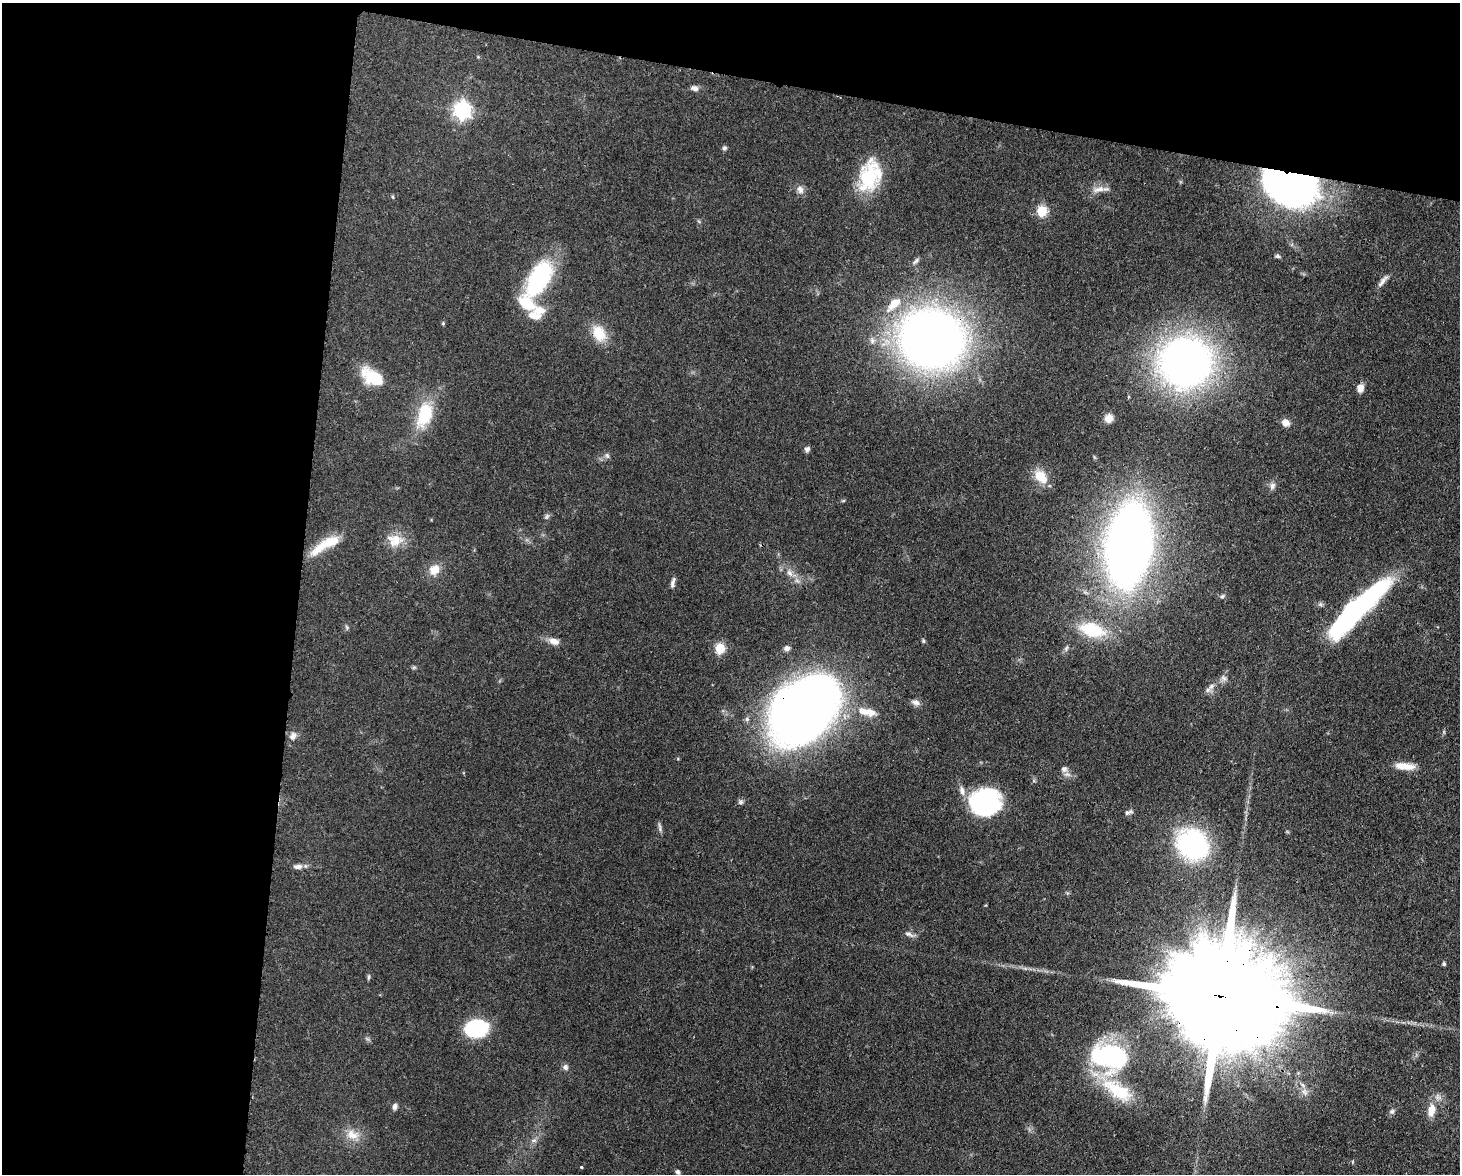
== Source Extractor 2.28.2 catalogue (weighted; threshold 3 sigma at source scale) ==
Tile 1 of 3 x 4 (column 1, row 1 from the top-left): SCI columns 302-1759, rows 3595-4766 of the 4863 x 4839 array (HDU 1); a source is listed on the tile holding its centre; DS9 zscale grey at full resolution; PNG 1462 x 1176 px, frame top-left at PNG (2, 3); no overlay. Shown black and unused: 27% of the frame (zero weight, under 3 of 4 exposures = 9% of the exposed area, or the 3 px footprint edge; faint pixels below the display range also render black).
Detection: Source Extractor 2.28.2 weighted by HDU 2 'WHT'; one run over the whole footprint, this tile lists its part. Background 0.0929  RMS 0.0046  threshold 0.0207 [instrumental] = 3 sigma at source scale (4.5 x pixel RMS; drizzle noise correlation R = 1.50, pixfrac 1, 0.05/0.05 arcsec/px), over >= 5 px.
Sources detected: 80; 6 inside a brighter listed object's ellipse — not listed separately; the other 74 listed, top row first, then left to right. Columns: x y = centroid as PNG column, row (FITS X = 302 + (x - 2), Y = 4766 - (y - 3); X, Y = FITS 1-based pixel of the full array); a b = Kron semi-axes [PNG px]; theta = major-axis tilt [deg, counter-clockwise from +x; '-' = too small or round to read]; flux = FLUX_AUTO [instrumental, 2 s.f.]
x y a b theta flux
695 88 10 7 -16 1.9
462 110 7 6 - 180
724 148 6 6 - 0.93
869 177 39 22 84 27
1290 186 46 30 -14 200
1099 189 21 8 10 3.9
800 190 12 9 -64 2.4
393 197 5 3 - 0.51
1042 211 6 5 - 32
1277 256 6 5 - 0.93
916 261 10 5 48 1.2
539 278 40 19 60 53
1383 281 20 6 51 2.6
894 304 24 11 44 9
539 310 17 11 2 6.7
443 323 5 4 - 0.63
599 333 22 15 -62 11
931 339 46 41 -13 450
1185 362 36 35 - 300
373 378 22 12 -35 22
1360 388 9 7 87 3.5
424 415 35 19 73 20
1109 418 9 8 - 3.7
1285 422 10 8 -33 3
807 449 7 6 - 1.3
607 456 8 5 -63 1.1
1040 476 16 15 - 7.3
1272 486 9 7 66 1.8
843 501 6 3 19 0.49
547 516 8 5 61 1
395 540 21 16 34 8.3
326 544 43 10 30 13
1129 545 59 31 83 490
434 570 13 12 - 5.9
790 573 11 7 -57 2.7
672 582 13 5 66 1.7
1222 596 6 5 - 0.79
1357 609 73 15 44 100
1092 630 23 12 -15 25
554 641 13 8 -16 3.6
923 641 6 4 -70 0.69
720 648 5 5 - 31
787 648 7 6 - 1.6
414 667 6 4 18 0.63
1224 678 10 6 -52 1.5
1211 686 10 7 53 2.2
915 702 11 7 -16 2.1
804 709 60 42 45 470
870 712 14 10 -17 5.1
293 736 11 8 58 2.7
1405 766 24 8 -6 7
1064 769 7 7 - 2.1
962 791 13 7 -78 2.8
741 802 7 6 - 1.2
985 802 26 23 1 64
1128 812 11 5 21 1.4
660 827 15 3 -76 1.1
1193 844 31 28 -44 72
298 867 11 6 4 2.2
909 934 14 6 -23 1.9
1444 964 5 4 - 0.77
369 977 8 3 79 0.71
1219 996 62 23 -11 24000
477 1028 17 13 6 49
1109 1057 35 24 -9 71
565 1067 7 6 - 1.6
1117 1090 50 19 -33 26
395 1107 7 6 - 1.7
1431 1110 19 10 82 5.9
1392 1111 8 6 42 1.2
352 1135 19 13 -21 6.5
534 1140 7 4 18 1
582 1167 3 3 - 1.3
677 1172 6 5 - 1
Overlapping masked pixels (flux is a lower limit): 4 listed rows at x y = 1290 186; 931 339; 804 709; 1219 996